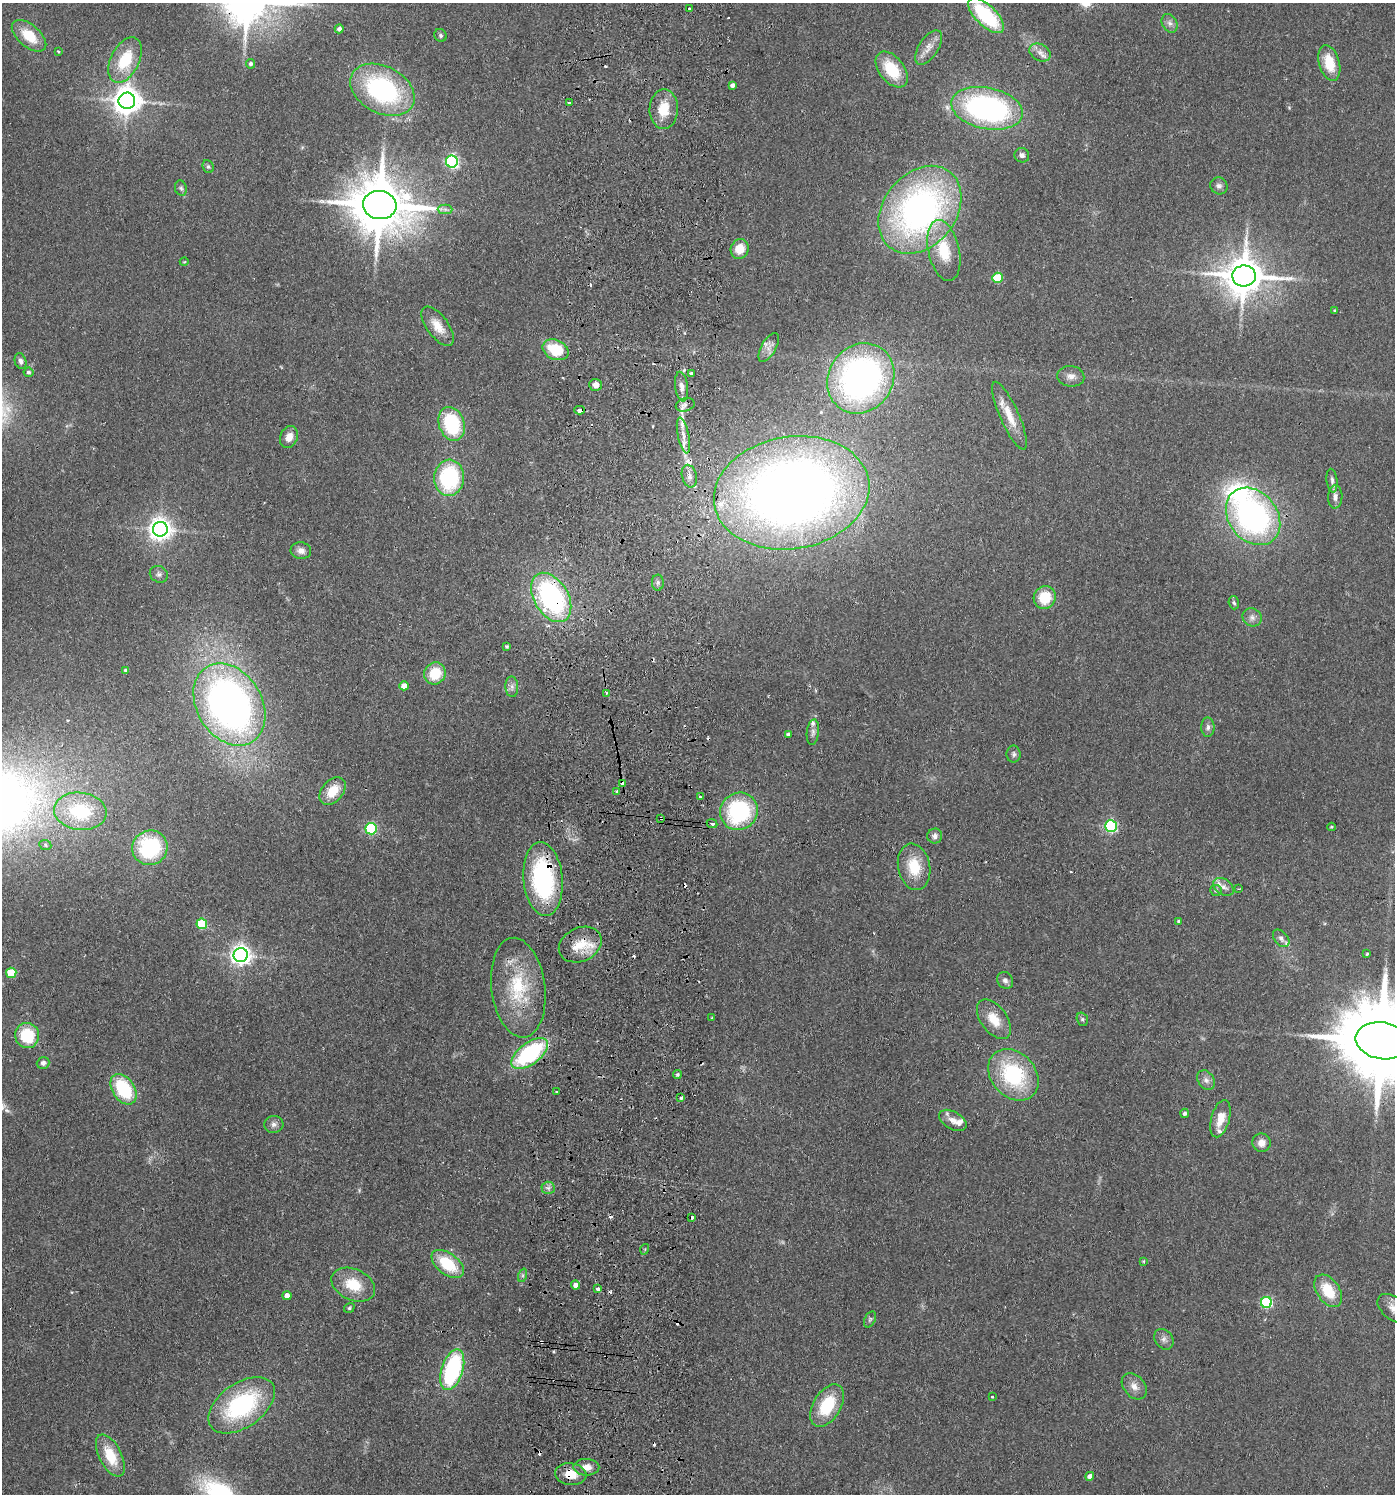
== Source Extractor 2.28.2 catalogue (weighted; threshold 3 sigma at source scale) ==
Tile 5 of 3 x 3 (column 2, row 2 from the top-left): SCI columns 1662-3054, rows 1499-2990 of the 4609 x 4488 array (HDU 1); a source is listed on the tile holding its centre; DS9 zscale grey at full resolution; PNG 1397 x 1496 px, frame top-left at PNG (2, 3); each listed source drawn as its Kron ellipse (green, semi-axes under 4 px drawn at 4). Shown black and unused: <1% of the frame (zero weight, under 2 of 3 exposures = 3% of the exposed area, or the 3 px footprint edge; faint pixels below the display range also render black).
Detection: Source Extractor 2.28.2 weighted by HDU 2 'WHT'; one run over the whole footprint, this tile lists its part. Background 0.0953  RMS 0.0087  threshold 0.0389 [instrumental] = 3 sigma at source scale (4.5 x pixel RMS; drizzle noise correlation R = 1.50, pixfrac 1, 0.05/0.05 arcsec/px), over >= 5 px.
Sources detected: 170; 16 cosmic-ray / hot-pixel residue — neither listed nor drawn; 9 inside a brighter listed object's ellipse — not listed separately; the other 145 listed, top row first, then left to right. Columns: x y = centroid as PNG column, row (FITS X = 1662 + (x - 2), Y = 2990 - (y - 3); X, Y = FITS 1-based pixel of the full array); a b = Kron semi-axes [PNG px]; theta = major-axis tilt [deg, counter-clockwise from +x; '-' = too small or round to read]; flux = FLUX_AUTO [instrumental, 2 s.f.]
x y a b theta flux
690 9 3 3 - 9.2
986 16 23 10 -44 70
1170 23 10 7 -61 4.1
339 29 4 4 - 3.7
440 35 6 6 - 1.9
29 36 20 11 -41 24
929 47 19 9 57 8.7
58 51 3 3 - 2.7
1040 52 11 8 -29 5.6
125 60 24 14 63 35
1329 63 18 10 -74 23
250 64 5 4 - 2.3
892 70 20 12 -52 34
732 85 4 4 - 3.1
382 90 34 23 -28 130
127 101 8 8 - 1100
569 103 3 3 - 1.6
987 108 36 20 -12 210
664 109 20 14 89 21
1022 155 7 7 - 2.9
452 161 6 6 - 160
208 167 6 5 - 1.8
1219 186 9 8 - 3.5
181 188 7 6 - 2.1
380 205 17 14 -7 5800
445 209 7 4 -1 2.6
920 210 48 36 51 310
740 249 10 9 - 15
944 250 31 15 -77 33
184 262 4 3 - 0.65
1244 276 12 10 2 2700
998 278 5 5 - 40
1335 311 3 3 - 1.1
438 326 23 10 -54 14
769 347 16 7 60 5.6
556 350 14 9 -24 33
21 361 8 5 -71 2.7
28 372 5 5 - 1.9
691 373 4 3 - 7.1
1071 376 13 10 -6 6.1
861 378 36 32 56 320
596 385 6 6 - 5.7
682 387 15 6 -83 5.7
685 405 9 6 16 3.7
579 410 5 3 - 7.5
1009 416 37 9 -66 18
452 424 17 12 -70 62
683 435 18 5 -78 7.9
289 437 11 8 68 8.7
689 476 11 7 -75 5.4
449 478 18 15 85 83
1332 481 12 5 -83 3
792 493 78 56 9 1000
1335 497 11 7 88 4.4
1253 516 31 24 -51 250
160 529 7 7 - 700
301 551 10 8 -7 5.4
159 574 9 8 - 3.1
658 583 8 6 89 2.3
551 597 27 17 -59 180
1045 597 11 11 - 27
1234 603 7 5 -73 1.8
1252 617 10 9 - 4.4
507 646 3 3 - 1.5
126 670 4 4 - 2.5
435 673 11 10 - 25
404 686 4 4 - 9.4
512 687 10 6 -87 3.4
606 693 4 2 - 5.6
229 704 44 32 -59 440
1208 727 9 6 -90 3
813 732 13 6 83 3.3
788 734 4 3 - 1.9
1014 754 8 7 - 2.4
622 784 4 3 - 7.4
333 791 16 10 49 19
616 791 3 3 - 1.6
700 797 3 3 - 3
80 811 26 18 -7 64
739 811 19 18 - 92
661 818 3 3 - 2.5
712 824 5 4 - 2.1
1111 826 6 6 - 130
1332 827 4 3 - 0.99
371 829 5 5 - 100
935 836 7 7 - 3.3
45 845 6 5 - 1.3
150 848 18 17 - 78
914 867 23 16 -79 27
543 879 37 19 -85 120
1223 887 11 7 -35 5.1
1239 889 3 3 - 0.9
1216 890 6 5 - 1.9
1179 921 4 4 - 1.3
202 924 5 5 - 45
1281 938 10 6 -50 3.5
580 945 22 16 26 20
1367 954 3 2 - 1
241 955 7 7 - 550
11 973 5 5 - 34
1005 980 9 7 -57 3.4
518 988 50 27 -83 58
712 1018 3 3 - 0.83
994 1019 23 13 -54 18
1082 1019 7 5 -74 1.7
27 1035 12 12 - 36
1382 1041 26 18 -10 17000
530 1054 21 10 37 110
43 1063 6 5 - 2.9
677 1074 4 4 - 1.5
1013 1075 28 22 -47 79
1206 1080 10 8 -53 4.4
124 1089 17 11 -56 56
557 1092 3 3 - 2.1
681 1097 3 3 - 2.7
1185 1113 4 4 - 2.4
1220 1119 19 9 75 15
953 1120 15 8 -29 7.2
274 1124 9 8 - 3.8
1261 1143 9 9 - 6.9
548 1188 6 6 - 2.7
692 1218 3 3 - 10
645 1249 5 3 - 0.84
1143 1261 3 3 - 0.88
448 1264 18 10 -37 37
523 1275 7 4 71 1.7
353 1285 23 15 -24 26
575 1285 4 4 - 4.3
597 1288 3 3 - 6.5
1328 1291 18 11 -55 27
287 1296 4 4 - 6.1
1266 1302 5 5 - 93
349 1308 5 4 - 1.6
1394 1309 19 11 -37 8.8
870 1319 8 5 63 1.9
1164 1339 11 8 -51 4.1
452 1370 21 10 72 110
1134 1386 15 10 -49 7.1
992 1396 3 3 - 1.5
242 1405 37 22 35 110
827 1406 23 14 59 40
110 1456 23 11 -63 25
586 1467 13 8 -1 8.6
571 1474 16 11 -8 14
1090 1476 4 4 - 4.3
Overlapping masked pixels (flux is a lower limit): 8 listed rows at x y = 579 410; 551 597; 622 784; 661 818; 543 879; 580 945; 530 1054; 571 1474
Isophote crosses this tile's border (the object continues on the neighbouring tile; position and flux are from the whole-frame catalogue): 2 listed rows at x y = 1382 1041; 1394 1309